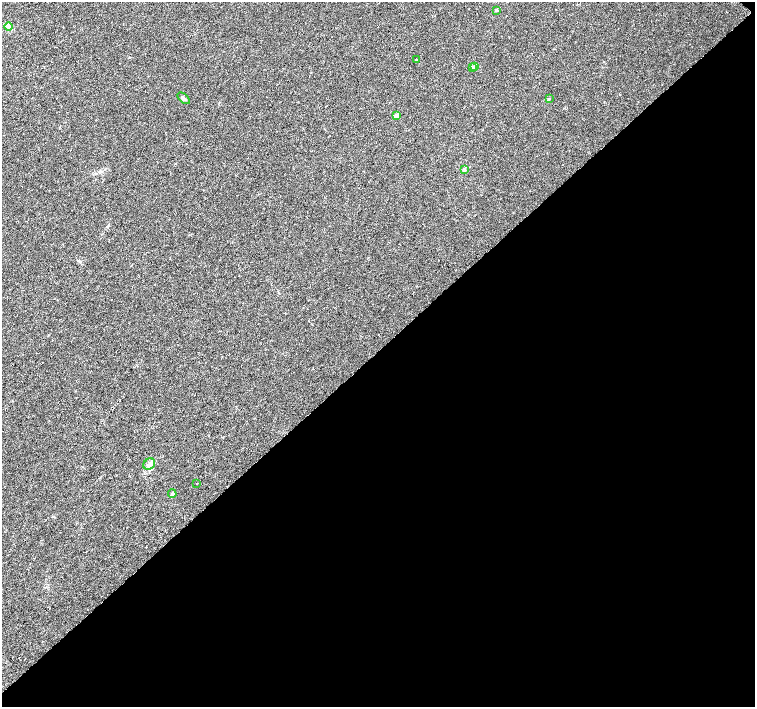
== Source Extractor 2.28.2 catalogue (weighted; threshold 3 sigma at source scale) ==
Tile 12 of 4 x 4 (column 4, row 3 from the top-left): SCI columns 4517-6022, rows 1561-2969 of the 6024 x 6005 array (HDU 1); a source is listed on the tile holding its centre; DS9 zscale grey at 2 x 2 block average (1 PNG px = mean of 2 x 2 image px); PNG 757 x 709 px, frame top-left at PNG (2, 2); each listed source drawn as its Kron ellipse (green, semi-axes under 4 px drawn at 4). Shown black and unused: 51% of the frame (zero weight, under 3 of 6 exposures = <1% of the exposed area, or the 3 px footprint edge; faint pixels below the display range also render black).
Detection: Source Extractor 2.28.2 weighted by HDU 2 'WHT'; one run over the whole footprint, this tile lists its part. Background 0.00658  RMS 0.0039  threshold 0.0159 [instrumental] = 3 sigma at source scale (4.09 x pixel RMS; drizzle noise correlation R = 1.36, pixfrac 0.8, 0.0396/0.0396 arcsec/px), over >= 5 px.
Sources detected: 13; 1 cosmic-ray / hot-pixel residue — neither listed nor drawn; the other 12 listed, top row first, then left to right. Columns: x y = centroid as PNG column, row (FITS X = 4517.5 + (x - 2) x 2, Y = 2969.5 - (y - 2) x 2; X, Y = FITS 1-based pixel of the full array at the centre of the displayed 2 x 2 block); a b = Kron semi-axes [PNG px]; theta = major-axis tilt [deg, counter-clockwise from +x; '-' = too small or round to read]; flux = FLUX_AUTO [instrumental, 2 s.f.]
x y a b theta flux
496 10 3 3 - 0.9
9 27 4 4 - 1.6
417 60 2 2 - 0.45
475 67 2 2 - 6.3
472 68 2 2 - 5.3
184 98 7 3 -40 1.4
549 99 3 2 - 0.54
396 116 3 2 - 9.7
464 170 4 3 - 1.2
149 464 6 5 - 3.1
197 483 2 2 - 0.36
172 494 4 3 - 1.2
Diffuse or blended objects may show on this block-average render without a row.